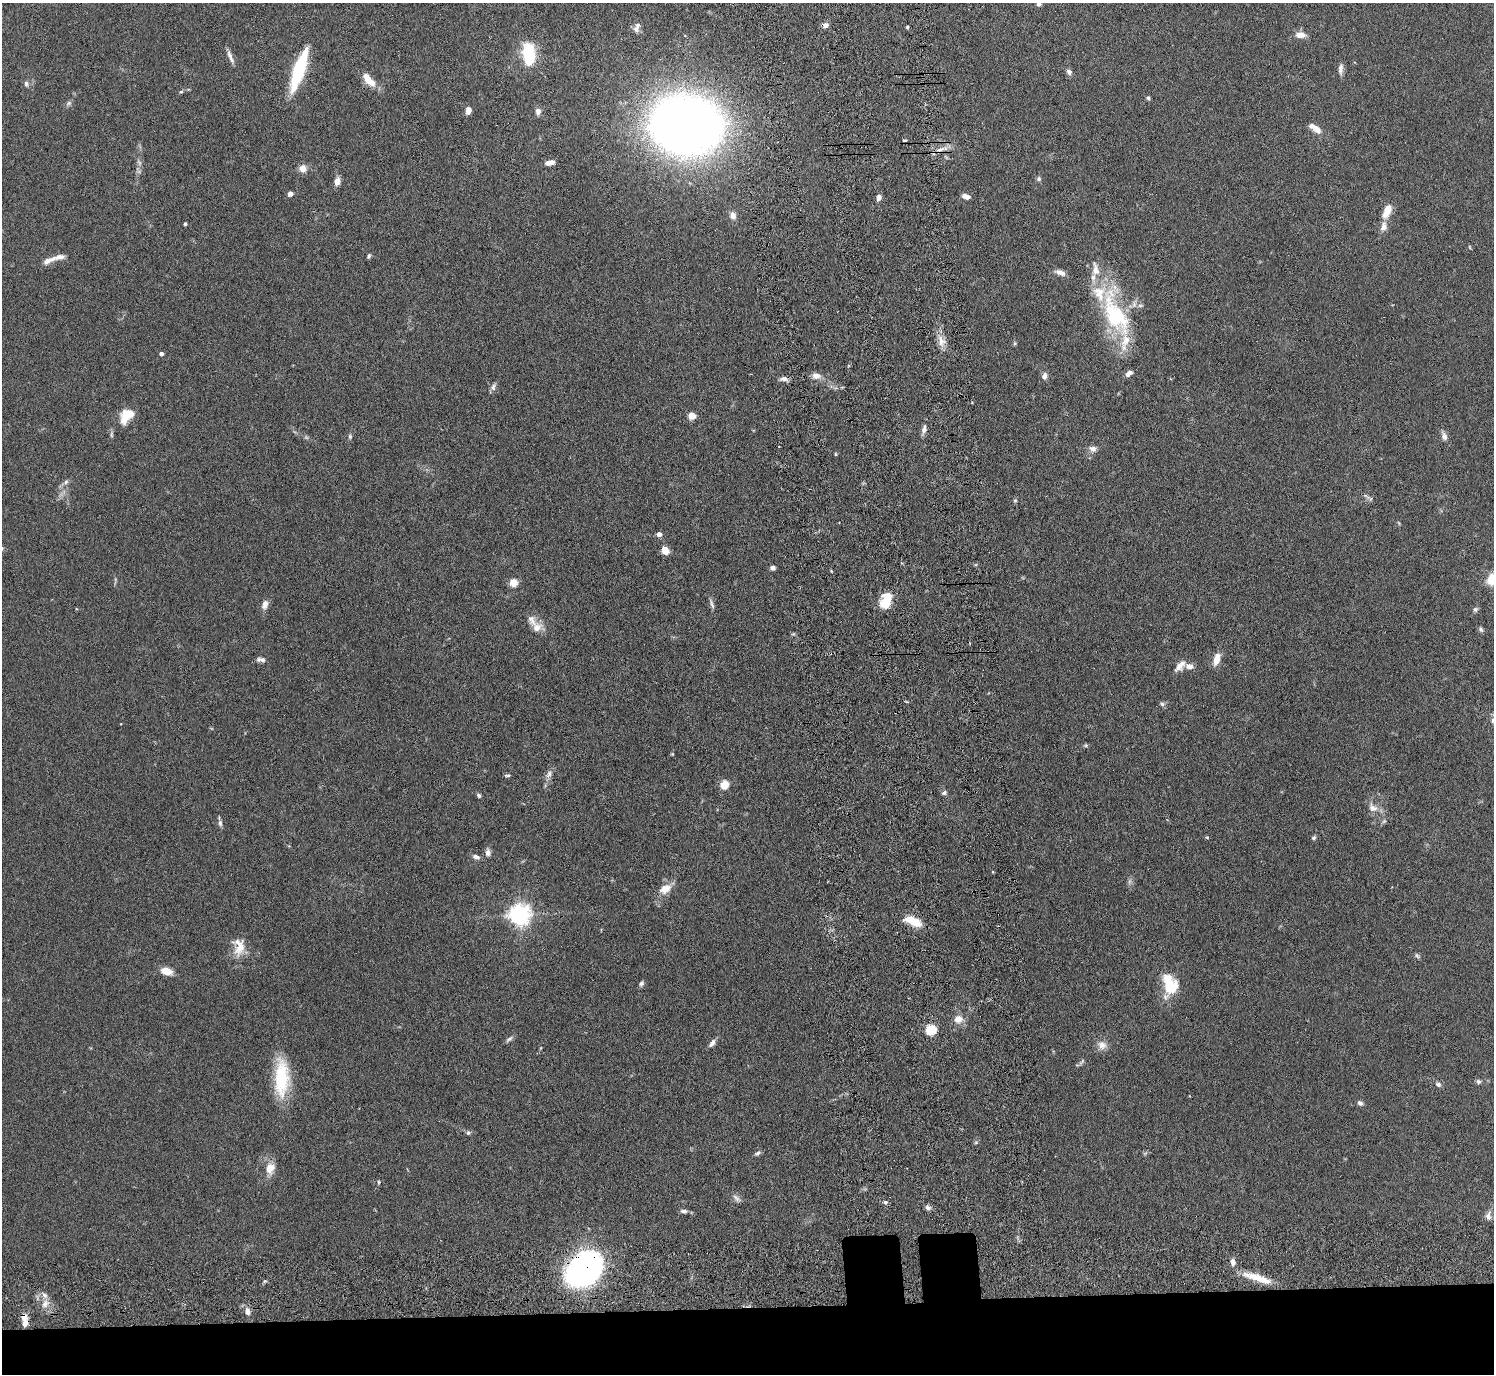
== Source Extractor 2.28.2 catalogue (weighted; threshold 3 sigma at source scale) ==
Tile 8 of 3 x 3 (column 2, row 3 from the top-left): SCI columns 1575-3066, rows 193-1564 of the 4639 x 4599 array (HDU 1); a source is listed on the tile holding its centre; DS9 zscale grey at full resolution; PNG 1496 x 1376 px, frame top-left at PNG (2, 3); no overlay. Shown black and unused: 5% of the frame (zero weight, under 3 of 6 exposures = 7% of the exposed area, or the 3 px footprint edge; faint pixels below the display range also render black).
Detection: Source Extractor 2.28.2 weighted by HDU 2 'WHT'; one run over the whole footprint, this tile lists its part. Background 0.109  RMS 0.0045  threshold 0.0186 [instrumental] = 3 sigma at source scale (4.09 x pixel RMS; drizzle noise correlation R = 1.36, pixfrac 0.8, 0.05/0.05 arcsec/px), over >= 5 px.
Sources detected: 140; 3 too faint to see at this stretch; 1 inside a brighter object's white glare — not listed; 13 inside a brighter listed object's ellipse — not listed separately; the other 123 listed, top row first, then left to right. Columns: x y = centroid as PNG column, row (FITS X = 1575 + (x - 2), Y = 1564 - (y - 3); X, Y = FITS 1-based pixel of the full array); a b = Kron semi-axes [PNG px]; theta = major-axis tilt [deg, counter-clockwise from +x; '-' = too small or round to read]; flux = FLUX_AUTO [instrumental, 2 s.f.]
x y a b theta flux
1038 4 6 5 - 1.2
825 25 8 6 14 2
638 26 11 8 52 2.2
907 27 3 3 - 0.6
1300 35 10 6 -3 4.4
529 54 20 10 -87 24
230 57 20 5 -68 2.1
1341 69 13 6 85 2
299 70 42 11 71 30
1069 72 7 6 - 1.6
368 80 19 8 -39 6.1
26 84 8 5 -83 0.99
181 92 5 3 - 0.49
1148 98 6 5 - 0.71
69 103 9 6 28 1
468 111 8 6 80 2.4
538 112 9 6 86 2.1
686 125 40 31 -3 680
1315 128 17 7 -36 4
904 140 5 3 - 0.51
940 150 15 5 17 2.8
549 163 10 5 12 3.2
303 168 8 8 - 3.3
1039 179 6 6 - 0.94
337 181 8 6 81 3.2
290 194 5 5 - 2
966 196 8 5 -16 2.7
879 197 7 5 68 1.5
1387 211 15 7 67 6.5
733 215 9 7 -74 2.5
185 224 3 3 - 0.77
1384 227 14 8 79 2.8
1469 247 6 3 -70 0.41
369 256 7 4 68 0.69
48 260 20 7 23 3.5
1060 273 13 6 -18 2.6
1115 313 61 27 -70 47
941 341 17 9 -76 4
1015 343 5 5 - 0.56
161 354 4 4 - 1.2
1129 373 9 6 37 1.9
816 376 12 8 -7 2.7
1044 376 9 6 82 1.8
784 379 10 6 -6 1.7
493 387 11 6 61 1.4
842 387 5 3 - 0.4
127 415 19 12 47 9.1
692 416 5 5 - 11
924 429 13 6 77 2
111 434 11 4 89 0.91
350 436 7 5 -90 0.75
1444 436 14 7 -67 2
1093 449 9 8 - 2.3
835 454 5 3 - 0.45
66 482 8 5 38 1.2
1366 496 13 3 -37 1.1
1015 500 5 5 - 0.56
1399 523 6 3 -71 0.47
659 534 5 4 - 2.2
665 550 7 6 - 5.9
772 568 5 5 - 1.6
1492 579 16 11 46 8.6
513 583 5 5 - 13
886 602 17 10 73 11
712 604 15 4 -71 1.4
265 605 12 7 74 2.8
1475 609 7 6 - 0.96
536 628 14 10 41 4.1
1481 630 7 5 -71 0.87
1217 659 14 7 74 4.8
263 660 8 6 -39 1.2
1180 666 17 8 47 3.2
1162 704 8 5 -32 0.95
1493 721 9 7 -77 1.7
1086 745 6 5 - 0.65
672 754 4 4 - 0.36
549 774 12 7 68 2.1
507 775 7 4 0 0.73
724 785 9 8 - 5.5
944 793 7 5 57 0.96
479 795 6 5 - 0.8
1373 808 14 10 -33 3.6
220 823 9 6 -88 1.2
1207 837 5 4 - 0.44
1314 838 6 4 38 0.75
488 852 10 7 -88 1.8
476 857 9 5 -18 1.6
1129 881 9 4 71 1
665 889 19 12 31 5.1
519 914 7 7 - 280
913 921 21 9 -23 8.6
240 947 25 13 63 6.8
1417 956 9 5 -38 0.84
166 971 12 7 -20 5.4
641 983 7 6 - 1
1169 983 22 15 -50 14
958 1019 8 7 - 4.9
931 1029 5 5 - 33
509 1039 12 4 37 1.1
712 1043 10 6 57 1.9
1102 1045 12 11 - 3.2
1082 1062 12 3 52 0.84
282 1078 46 17 90 23
1478 1081 7 6 - 0.92
1438 1084 8 6 -22 1.3
1360 1103 7 6 - 1.2
468 1133 6 5 - 0.74
976 1142 5 5 - 0.62
758 1153 9 5 34 1.1
1145 1153 7 4 19 0.61
270 1168 15 11 73 5
379 1182 5 3 - 0.48
737 1198 14 7 -44 1.6
885 1202 6 5 - 0.92
928 1208 8 6 -22 1.3
684 1211 8 6 -9 1.5
1488 1216 13 7 89 2.1
1233 1262 9 6 -78 2
584 1269 30 21 45 180
1257 1278 37 8 -18 9.2
45 1304 12 8 66 3.3
247 1311 11 7 -72 2.4
24 1317 8 6 -69 3.4
Overlapping masked pixels (flux is a lower limit): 2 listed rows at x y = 584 1269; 24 1317
Isophote crosses this tile's border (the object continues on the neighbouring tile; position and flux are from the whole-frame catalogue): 3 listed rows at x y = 1038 4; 1492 579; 1493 721